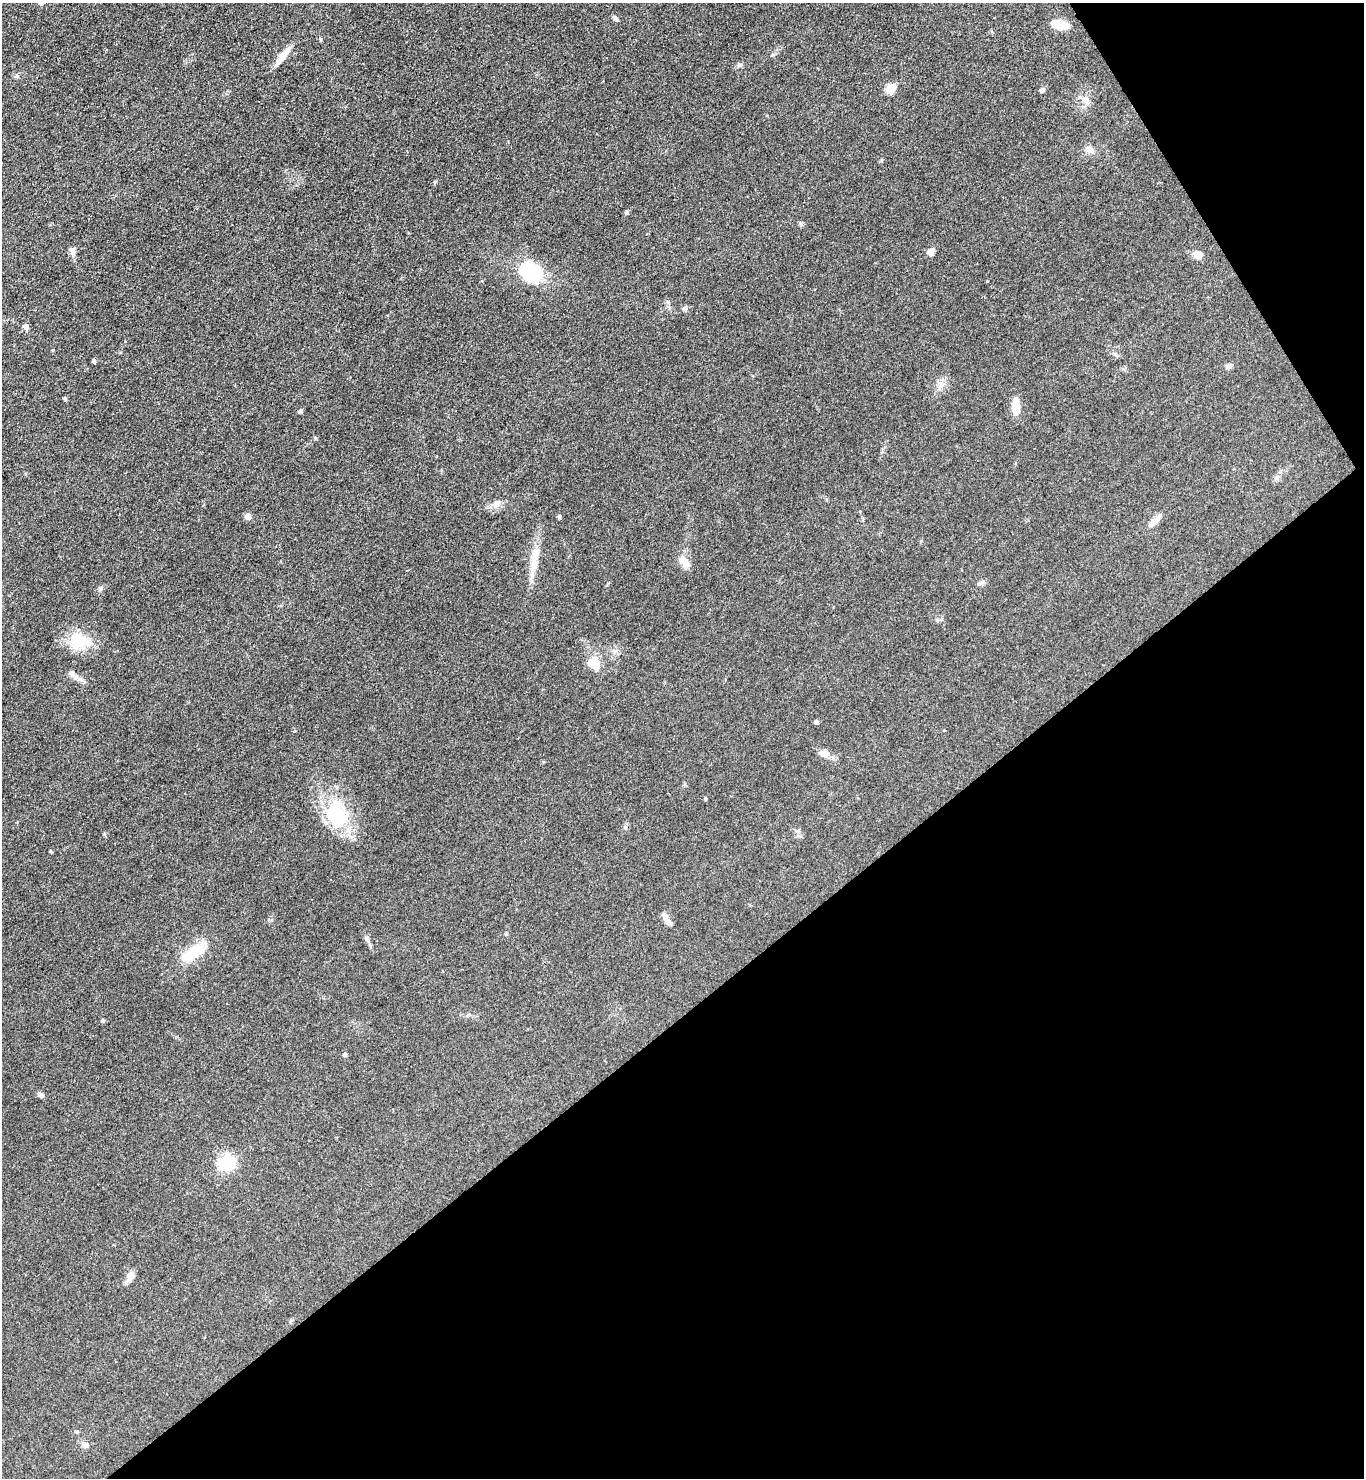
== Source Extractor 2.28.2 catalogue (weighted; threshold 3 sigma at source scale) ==
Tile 12 of 4 x 4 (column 4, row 3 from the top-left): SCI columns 4242-5603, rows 1479-2954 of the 5901 x 5907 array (HDU 1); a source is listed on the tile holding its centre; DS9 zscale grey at full resolution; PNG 1366 x 1480 px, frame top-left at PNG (2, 3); no overlay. Shown black and unused: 35% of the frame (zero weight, under 3 of 4 exposures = <1% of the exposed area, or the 3 px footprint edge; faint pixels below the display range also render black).
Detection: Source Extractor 2.28.2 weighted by HDU 2 'WHT'; one run over the whole footprint, this tile lists its part. Background 0.0826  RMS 0.0067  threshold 0.0302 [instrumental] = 3 sigma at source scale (4.5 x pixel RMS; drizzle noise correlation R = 1.50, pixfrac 1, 0.05/0.05 arcsec/px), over >= 5 px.
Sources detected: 57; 2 inside a brighter listed object's ellipse — not listed separately; the other 55 listed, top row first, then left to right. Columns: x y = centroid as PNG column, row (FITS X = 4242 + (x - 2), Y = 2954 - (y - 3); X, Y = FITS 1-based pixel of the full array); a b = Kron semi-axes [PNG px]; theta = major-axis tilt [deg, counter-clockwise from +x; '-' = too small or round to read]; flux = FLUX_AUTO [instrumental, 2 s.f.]
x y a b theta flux
41 3 8 6 -12 2
615 18 8 5 -58 1.6
1059 24 12 7 -11 19
284 54 26 8 49 8.2
773 55 6 4 1 0.95
740 65 7 4 1 1.3
17 76 6 4 72 1
890 89 6 5 - 29
1042 90 5 5 - 2.4
1085 100 11 10 - 4.9
1090 150 14 8 -38 3.7
627 212 5 5 - 1.1
72 252 14 6 -72 2.6
930 252 6 5 - 6.7
1198 255 10 10 - 4.5
531 273 21 16 -41 47
668 302 5 4 - 0.99
685 308 7 6 - 1.8
26 327 6 5 - 3.4
53 350 4 3 - 0.53
94 361 4 4 - 1.8
1229 366 10 6 20 2.2
940 386 16 7 52 4.4
65 399 5 4 - 1
1016 406 18 9 -89 11
300 411 5 4 - 1.6
315 438 5 4 - 0.75
1277 477 6 5 - 1.6
496 504 11 6 30 3.3
248 516 5 5 - 6.7
559 517 5 4 - 1.1
1154 521 19 7 44 5.3
535 555 25 11 86 11
684 561 17 10 -53 7
980 583 6 6 - 1.4
100 589 7 5 75 1.5
78 640 28 22 -28 21
593 663 18 13 -34 11
73 675 20 7 -39 4.1
816 722 5 4 - 1.7
824 753 11 8 -17 5.4
336 815 39 29 -73 41
104 834 6 4 72 0.74
51 851 4 3 - 0.8
668 922 12 7 -55 2.7
506 934 5 4 - 0.83
367 938 8 6 -60 2
192 953 39 14 36 21
103 1020 6 4 -66 1
345 1054 5 4 - 1.6
40 1094 8 6 -33 1.8
227 1163 7 6 - 170
131 1277 14 8 73 4.2
77 1432 5 4 - 1.1
86 1445 9 7 58 2.2
Isophote crosses this tile's border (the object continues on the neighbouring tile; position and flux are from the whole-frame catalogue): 1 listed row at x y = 41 3
Unlisted compact peaks at least as high as the median listed source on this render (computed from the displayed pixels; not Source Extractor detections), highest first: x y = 435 182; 801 224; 987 281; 937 620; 706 799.